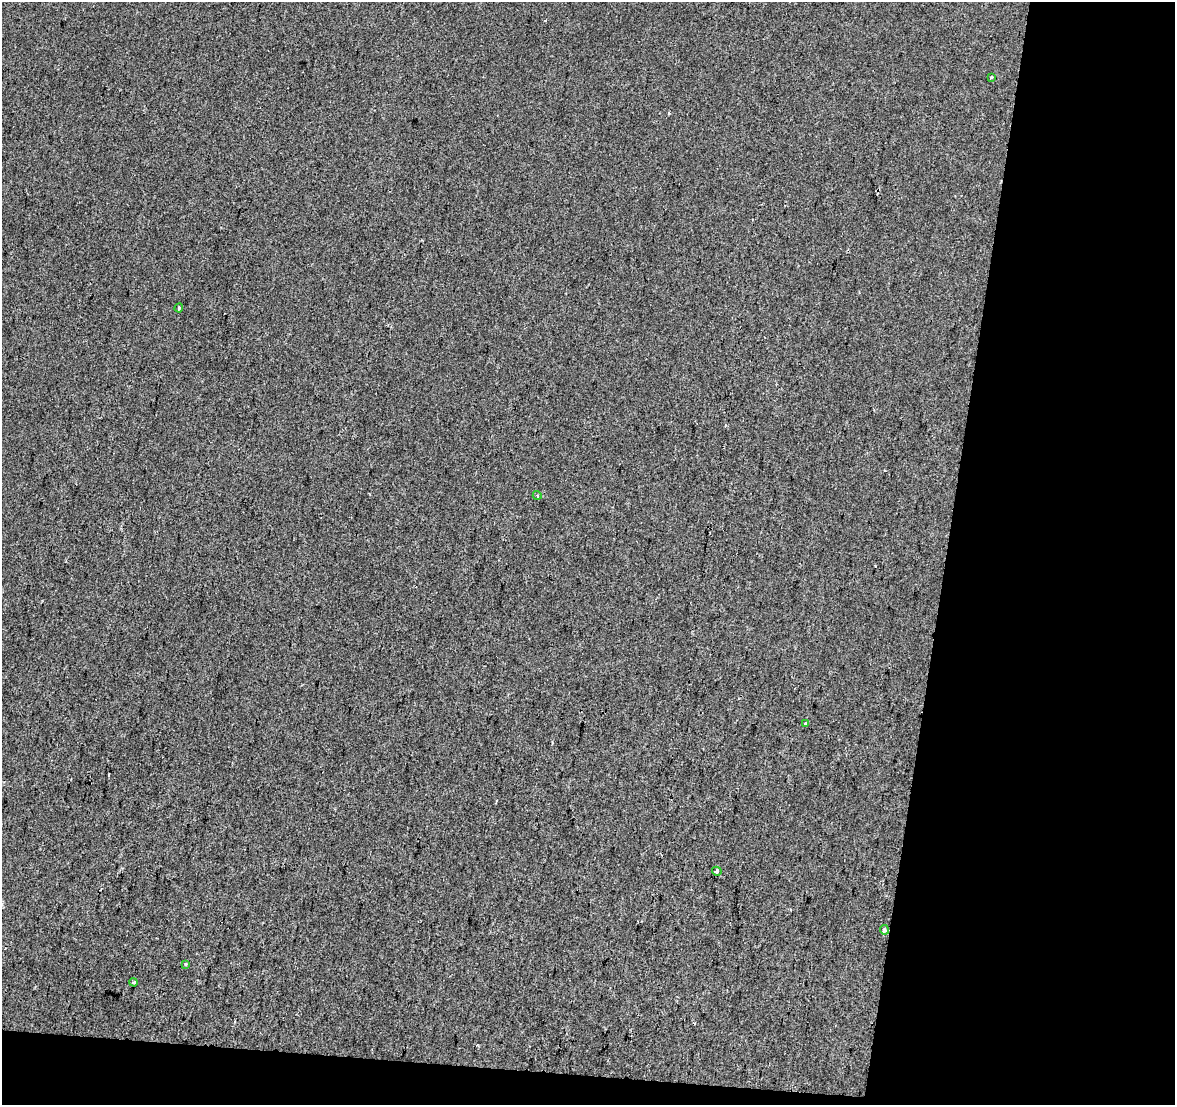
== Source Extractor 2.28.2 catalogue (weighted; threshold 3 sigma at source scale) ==
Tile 4 of 2 x 2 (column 2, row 2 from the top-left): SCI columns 1174-2346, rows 129-1231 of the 2346 x 2447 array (HDU 1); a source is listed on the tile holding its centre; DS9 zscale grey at full resolution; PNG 1177 x 1107 px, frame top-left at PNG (2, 2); each listed source drawn as its Kron ellipse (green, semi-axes under 4 px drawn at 4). Shown black and unused: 22% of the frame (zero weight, under 2 of 3 exposures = <1% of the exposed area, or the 3 px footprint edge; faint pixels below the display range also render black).
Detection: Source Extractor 2.28.2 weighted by HDU 2 'WHT'; one run over the whole footprint, this tile lists its part. Background 8.48e-04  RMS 0.0083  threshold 0.0374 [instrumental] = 3 sigma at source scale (4.5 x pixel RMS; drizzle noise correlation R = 1.50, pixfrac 1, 0.0396/0.0396 arcsec/px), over >= 5 px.
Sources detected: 9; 1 cosmic-ray / hot-pixel residue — neither listed nor drawn; the other 8 listed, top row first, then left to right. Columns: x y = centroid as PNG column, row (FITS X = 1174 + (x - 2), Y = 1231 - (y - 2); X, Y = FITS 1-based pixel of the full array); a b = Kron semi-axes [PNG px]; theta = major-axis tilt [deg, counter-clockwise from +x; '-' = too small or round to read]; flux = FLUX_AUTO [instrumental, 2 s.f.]
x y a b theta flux
991 78 3 3 - 1.3
179 308 4 3 - 1.3
537 495 4 3 - 0.73
806 723 4 3 - 1.5
717 871 5 3 - 21
884 930 4 4 - 4.8
185 965 4 3 - 1.2
134 982 4 3 - 1.1
Overlapping masked pixels (flux is a lower limit): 1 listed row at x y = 884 930